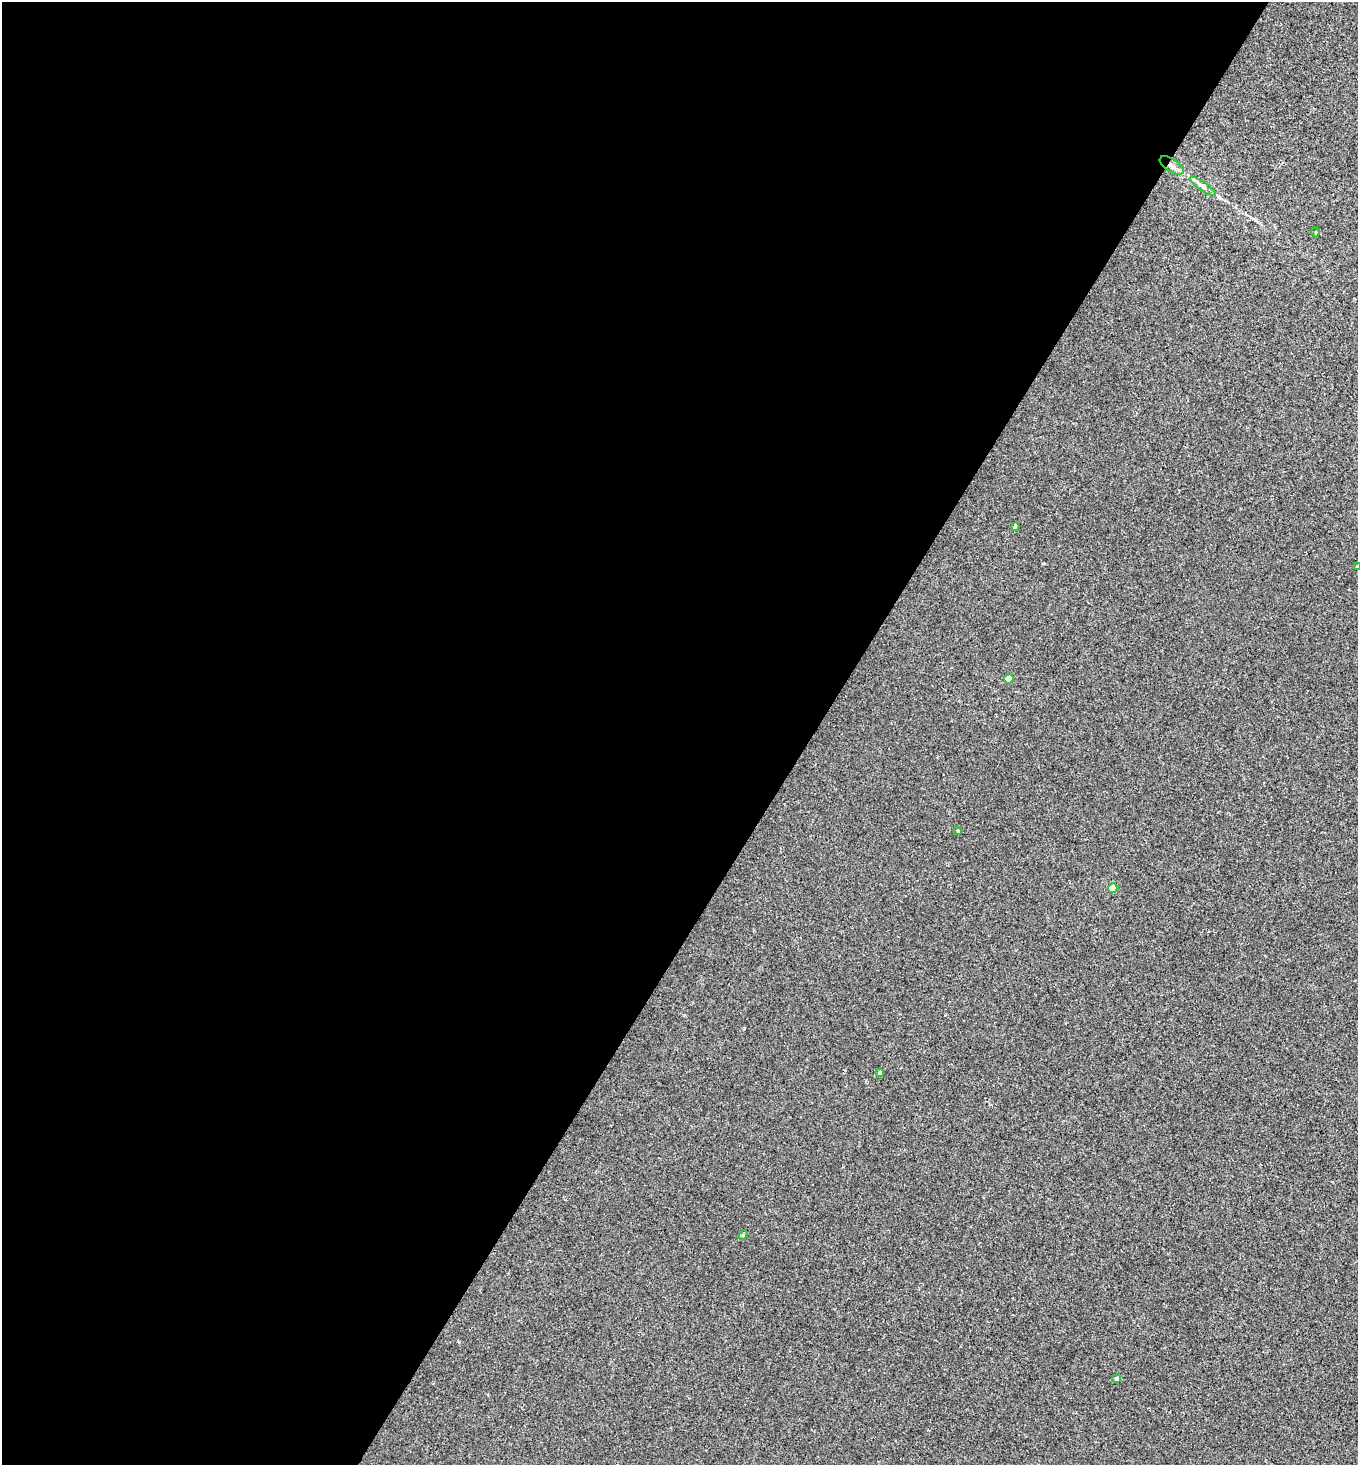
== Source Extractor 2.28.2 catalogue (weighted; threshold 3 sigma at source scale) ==
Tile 5 of 4 x 4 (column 1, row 2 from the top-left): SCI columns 146-1501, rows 2925-4387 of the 5857 x 5849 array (HDU 1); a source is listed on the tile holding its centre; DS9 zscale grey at full resolution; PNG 1360 x 1467 px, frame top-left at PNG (2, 2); each listed source drawn as its Kron ellipse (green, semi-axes under 4 px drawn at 4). Shown black and unused: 60% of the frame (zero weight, under 2 of 3 exposures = <1% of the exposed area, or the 3 px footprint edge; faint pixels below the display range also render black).
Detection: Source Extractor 2.28.2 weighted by HDU 2 'WHT'; one run over the whole footprint, this tile lists its part. Background 3.64e-04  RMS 0.0048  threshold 0.0216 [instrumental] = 3 sigma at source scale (4.5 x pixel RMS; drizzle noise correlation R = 1.50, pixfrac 1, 0.05/0.05 arcsec/px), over >= 5 px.
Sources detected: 12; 1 inside a brighter listed object's ellipse — not listed separately; the other 11 listed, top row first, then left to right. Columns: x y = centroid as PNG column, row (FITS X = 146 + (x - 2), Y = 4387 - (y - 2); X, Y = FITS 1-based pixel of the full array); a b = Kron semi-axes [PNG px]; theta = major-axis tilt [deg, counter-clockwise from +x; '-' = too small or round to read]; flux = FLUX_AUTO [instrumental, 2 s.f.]
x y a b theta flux
1172 165 13 6 -32 3.1
1203 186 15 4 -35 1.7
1316 232 5 3 - 0.53
1015 526 4 4 - 0.98
1357 566 4 3 - 0.44
1009 679 5 5 - 4.3
958 831 4 3 - 0.65
1113 888 5 4 - 7.7
880 1073 4 4 - 0.86
743 1235 5 4 - 0.52
1117 1379 4 4 - 1.7
Overlapping masked pixels (flux is a lower limit): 1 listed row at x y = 1172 165
Isophote crosses this tile's border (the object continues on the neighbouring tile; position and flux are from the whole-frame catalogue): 1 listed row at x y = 1357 566